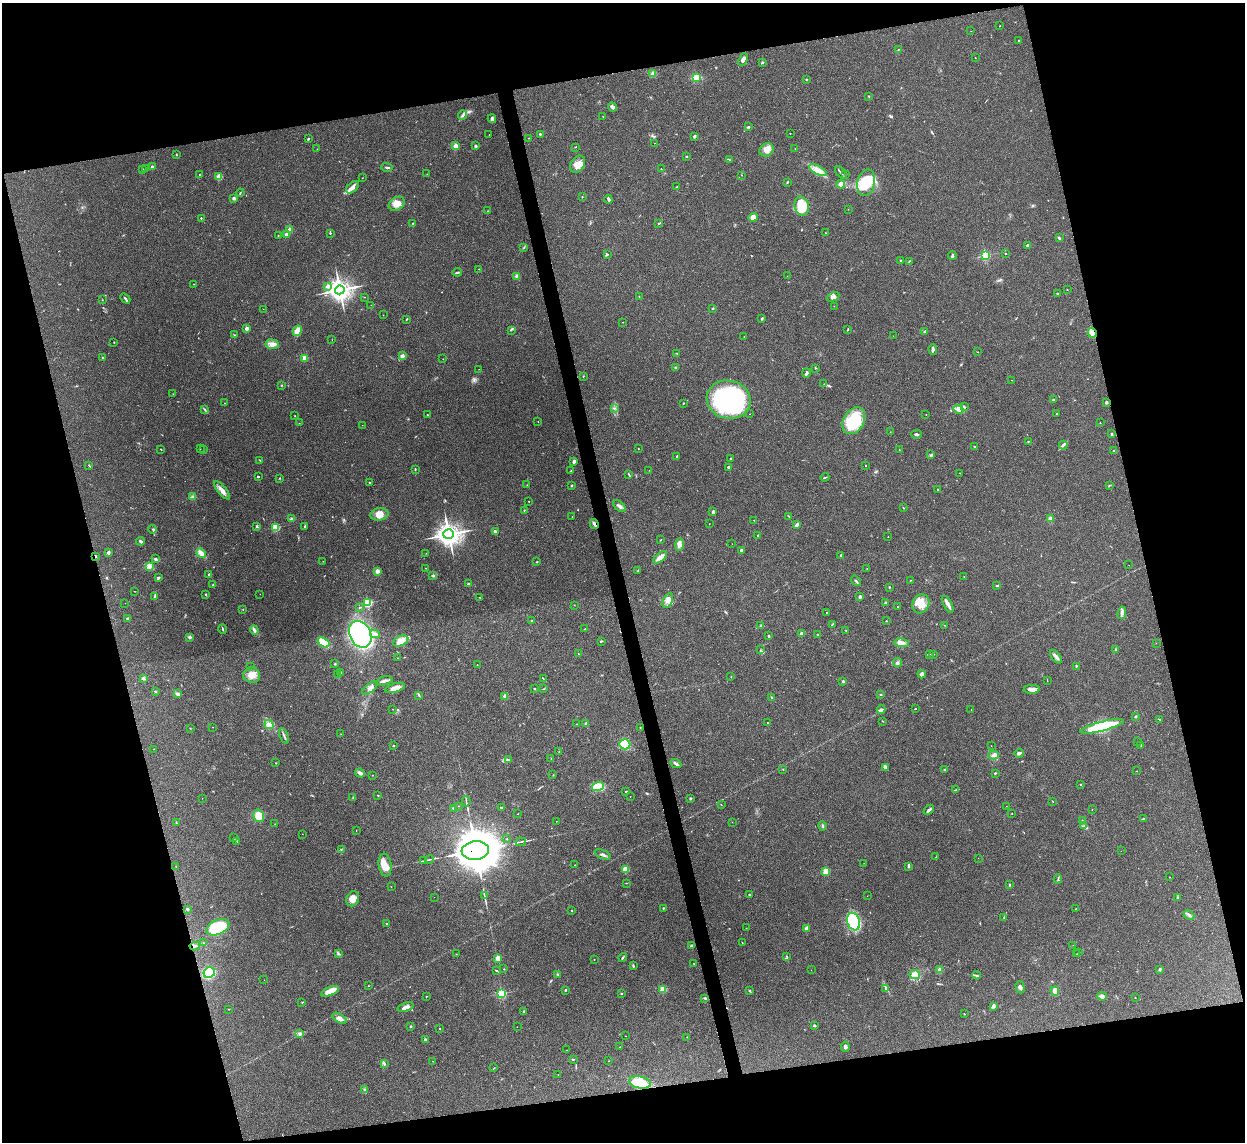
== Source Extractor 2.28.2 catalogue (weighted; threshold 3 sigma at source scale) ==
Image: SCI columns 4-4974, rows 257-4814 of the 4975 x 4956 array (HDU 1 of 3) = the unmasked area's bounding box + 8 px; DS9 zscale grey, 4 x 4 block average (1 PNG px = mean of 4 x 4 image px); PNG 1247 x 1144 px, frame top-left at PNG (2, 3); each listed source drawn as its Kron ellipse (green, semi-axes under 4 px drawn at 4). Shown black and unused: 28% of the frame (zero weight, under 3 of 4 exposures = <1% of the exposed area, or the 3 px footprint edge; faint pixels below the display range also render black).
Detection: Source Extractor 2.28.2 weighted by HDU 2 'WHT'. Background 0.166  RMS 0.007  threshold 0.0317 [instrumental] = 3 sigma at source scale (4.5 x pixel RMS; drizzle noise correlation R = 1.50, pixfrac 1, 0.05/0.05 arcsec/px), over >= 5 px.
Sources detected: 503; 2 too faint to see at this stretch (4 x 4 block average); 1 inside a brighter object's white glare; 1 cosmic-ray / hot-pixel residue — neither listed nor drawn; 5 coinciding with a brighter row at this scale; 14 inside a brighter listed object's ellipse — not listed separately; the other 480 listed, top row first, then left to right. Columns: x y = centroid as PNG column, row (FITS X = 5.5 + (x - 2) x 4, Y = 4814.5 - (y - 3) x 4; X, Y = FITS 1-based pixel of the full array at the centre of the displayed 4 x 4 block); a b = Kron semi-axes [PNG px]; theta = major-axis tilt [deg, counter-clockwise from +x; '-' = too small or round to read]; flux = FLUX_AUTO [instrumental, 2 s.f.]
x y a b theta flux
1000 26 2 2 - 1.3
971 31 2 2 - 0.97
1019 41 2 2 - 1.9
898 49 2 2 - 1.7
975 57 2 2 - 1.1
743 59 7 3 69 15
762 62 3 2 - 4.5
653 74 4 3 - 14
696 77 2 2 - 130
806 79 2 2 - 2.4
869 96 2 2 - 2.2
613 107 5 2 - 21
463 115 4 2 - 7.1
603 117 2 2 - 1.3
492 119 4 2 - 14
748 127 3 2 - 4.8
790 133 2 2 - 1.3
489 134 2 2 - 1.1
540 134 2 2 - 16
694 136 3 2 - 6.5
529 138 2 2 - 1.6
308 139 3 2 - 4
655 143 2 2 - 0.96
455 146 2 2 - 130
476 146 2 2 - 24
575 147 2 2 - 1.6
317 149 2 2 - 2.2
795 149 2 2 - 1.1
767 150 7 6 - 27
176 155 3 2 - 2.4
686 157 2 2 - 3.1
730 160 2 2 - 2
578 164 9 6 57 40
152 167 2 2 - 32
387 167 6 2 -2 6.3
146 168 2 2 - 1.3
143 169 3 2 - 3.2
661 169 2 2 - 1.3
818 170 10 3 -28 30
841 172 7 2 -49 5.6
427 174 2 2 - 1.2
845 174 2 2 - 1.6
199 175 2 2 - 1.6
742 175 2 2 - 1
219 177 4 3 - 26
362 178 2 2 - 1.2
787 182 3 2 - 2.9
866 183 13 9 78 140
841 184 4 3 - 20
352 187 7 4 44 19
677 187 3 2 - 3.1
240 193 4 2 - 4
582 197 2 2 - 1.4
234 198 2 2 - 38
608 199 4 2 - 13
397 204 8 6 32 34
802 206 10 7 -76 110
848 209 2 2 - 1.7
488 211 2 2 - 1
753 217 4 4 - 22
201 218 2 2 - 5.4
659 223 2 2 - 2.7
413 224 4 2 - 2.9
290 229 2 2 - 82
330 233 2 2 - 4.6
825 233 2 2 - 1.5
286 234 2 2 - 11
278 235 2 2 - 1.6
1059 238 2 2 - 5.1
1027 245 2 2 - 5.6
524 247 2 2 - 1.8
607 254 3 2 - 2.8
1006 254 2 2 - 1.8
985 255 2 2 - 510
952 256 4 2 - 9.7
901 261 3 2 - 4
909 261 2 2 - 3.1
479 269 2 2 - 2.9
457 272 5 2 - 5.5
516 276 3 2 - 6
787 276 2 2 - 1.3
194 284 2 2 - 1.9
327 286 3 3 - 9.5
1067 289 2 2 - 3.5
340 290 5 4 - 2700
1058 293 2 2 - 5.2
639 296 2 2 - 1.5
364 297 2 2 - 1.4
833 297 6 4 24 18
125 298 6 2 -45 6
102 300 2 2 - 1.4
371 305 2 2 - 1.1
834 306 2 2 - 2
713 308 2 2 - 3.7
263 309 2 2 - 0.82
383 315 2 2 - 0.84
407 319 3 2 - 2.5
762 319 3 2 - 4.8
623 322 2 2 - 1.4
247 328 2 2 - 61
511 330 3 2 - 1.6
848 330 3 2 - 2.5
297 331 5 3 - 38
925 332 2 2 - 3.5
1092 333 5 3 - 24
234 335 2 2 - 1.8
893 336 2 2 - 0.58
744 337 2 2 - 2
332 340 2 2 - 0.99
114 342 2 2 - 2.1
272 344 6 5 - 20
933 349 5 3 - 8
978 352 2 2 - 1
677 353 2 2 - 1.4
402 356 3 3 - 14
103 358 2 2 - 8.1
305 358 2 2 - 150
443 359 2 2 - 0.84
675 367 3 2 - 1.9
815 368 2 2 - 1.7
479 369 2 2 - 0.72
806 373 4 3 - 7.2
583 376 2 2 - 1.3
1012 380 2 2 - 1.1
824 384 2 2 - 1.2
282 385 2 2 - 1.5
173 394 2 2 - 1.2
1053 399 2 2 - 3
729 400 22 19 -13 660
1106 402 2 2 - 27
224 403 2 2 - 2.2
683 403 2 2 - 2.3
964 407 4 2 - 5.1
615 408 2 2 - 1.8
958 409 5 4 - 16
205 410 2 2 - 2.5
1057 413 2 2 - 2.5
750 414 2 2 - 0.97
926 414 2 2 - 2.8
427 415 2 2 - 2.8
295 416 2 2 - 1.7
538 421 2 2 - 0.91
854 421 14 10 58 230
299 423 2 2 - 0.96
1100 423 2 2 - 2.6
362 425 2 2 - 0.92
890 432 2 2 - 1.2
916 434 5 2 - 6.3
1112 434 3 2 - 5.8
1028 441 3 2 - 2.7
1063 445 4 2 - 5.4
974 446 2 2 - 4.7
200 448 2 2 - 0.92
161 449 2 2 - 1.5
638 449 2 2 - 1.1
204 450 2 2 - 1.1
899 450 2 2 - 1.7
1114 451 2 2 - 14
931 455 4 2 - 4.2
676 457 4 2 - 2.8
731 459 2 2 - 14
260 460 3 2 - 2.6
574 461 4 3 - 9.1
89 465 3 2 - 2.6
866 465 2 2 - 3.8
728 467 2 2 - 19
415 469 3 2 - 2.9
649 470 2 2 - 0.77
571 471 2 2 - 1.9
960 473 2 2 - 1.4
629 475 3 2 - 3.3
258 477 2 2 - 4
825 477 4 2 - 3.8
279 478 3 2 - 1.7
369 482 2 2 - 5.7
527 485 2 2 - 1.4
572 485 2 2 - 2.8
1109 485 2 2 - 2.2
222 490 11 3 -50 23
938 490 3 2 - 2.3
193 497 3 3 - 6.6
529 501 2 2 - 2.2
619 506 7 3 -40 11
903 508 3 2 - 1.9
524 510 2 2 - 1.6
713 512 2 2 - 42
379 514 9 6 10 38
572 517 2 2 - 1.3
789 517 2 2 - 2.2
292 518 2 2 - 2.9
1050 519 2 2 - 91
754 520 2 2 - 3.2
594 524 5 2 - 15
709 524 2 2 - 0.92
797 525 3 2 - 15
257 526 3 2 - 4.2
305 526 3 2 - 4.6
276 527 2 2 - 300
152 529 4 2 - 4.1
495 531 3 2 - 8
449 534 5 5 - 3100
758 535 2 2 - 1.7
888 536 2 2 - 2.4
661 539 2 2 - 1.8
140 541 4 3 - 5.9
679 544 6 4 89 16
732 544 2 2 - 0.64
741 550 2 2 - 24
108 552 2 2 - 36
201 553 5 2 - 35
426 553 2 2 - 0.75
841 555 3 2 - 3
95 556 2 2 - 19
660 557 8 3 40 31
155 559 3 2 - 7.3
323 561 2 2 - 1.3
537 562 2 2 - 2.2
1129 565 2 2 - 0.46
149 567 4 2 - 6.9
426 568 2 2 - 1.2
867 569 2 2 - 1.2
638 570 2 2 - 1.8
377 571 2 2 - 86
209 574 4 2 - 3.5
433 576 3 2 - 5.1
158 577 3 2 - 3.7
964 577 2 2 - 1.4
911 580 2 2 - 1.5
856 581 6 2 -51 7
468 584 2 2 - 7.2
213 585 2 2 - 2.6
996 585 3 2 - 2.3
889 587 2 2 - 3.6
134 591 2 2 - 0.87
205 594 2 2 - 8.5
260 594 2 2 - 0.74
155 596 3 2 - 3.8
480 597 2 2 - 2
860 597 2 2 - 38
668 601 8 4 62 20
125 603 2 2 - 0.62
368 603 2 2 - 450
886 603 3 2 - 5.8
921 604 10 8 64 50
948 604 9 3 -61 20
574 605 2 2 - 0.93
360 607 3 2 - 2.8
897 607 2 2 - 3.7
243 609 2 2 - 1.3
827 613 2 2 - 2.4
1122 613 6 3 78 13
128 619 3 2 - 7.7
532 621 2 2 - 3.8
886 621 2 2 - 1.5
832 624 2 2 - 1.7
944 625 2 2 - 1.1
761 626 3 2 - 7.9
222 629 5 2 - 4.2
585 629 2 2 - 1.3
254 630 5 3 - 11
845 630 2 2 - 1.8
801 633 2 2 - 43
360 634 14 10 -64 670
375 634 5 2 - 8.8
818 635 2 2 - 17
769 636 2 2 - 17
190 637 3 3 - 6.9
401 641 8 5 24 44
601 641 2 2 - 2.8
323 642 6 3 -34 110
902 643 7 3 -9 14
1156 643 2 2 - 0.75
760 650 3 2 - 2.8
1115 650 3 2 - 4.5
578 654 2 2 - 1.1
933 654 2 2 - 1.3
929 655 2 2 - 3.5
1056 657 8 3 -51 13
397 658 2 2 - 0.91
897 663 5 2 - 5.5
335 664 2 2 - 3.1
477 665 2 2 - 2.3
1076 666 2 2 - 2.3
251 667 2 2 - 0.93
341 673 2 2 - 12
922 674 4 2 - 12
252 675 8 7 - 37
338 675 2 2 - 1.6
731 677 2 2 - 1.5
143 678 3 2 - 5
543 679 2 2 - 1.9
1047 680 2 2 - 1.4
384 681 8 2 14 15
843 681 2 2 - 23
370 688 9 3 39 15
395 688 10 4 17 28
534 689 2 2 - 3.6
543 689 2 2 - 1.8
1032 689 8 4 2 19
155 691 2 2 - 4.3
177 694 3 2 - 12
881 694 2 2 - 2.4
419 695 4 2 - 5
505 696 2 2 - 89
772 698 3 2 - 5.2
393 709 2 2 - 0.78
915 709 2 2 - 2
881 710 4 4 - 10
971 710 2 2 - 0.82
1136 716 2 2 - 18
1160 719 2 2 - 2
883 721 2 2 - 1.6
768 722 2 2 - 1.8
586 723 3 2 - 10
269 724 5 3 - 22
576 724 2 2 - 1.1
1102 726 22 4 15 270
213 727 2 2 - 0.78
640 727 2 2 - 2.7
190 728 2 2 - 1
341 734 2 2 - 0.78
284 736 8 2 -67 8.2
1137 742 2 2 - 0.78
625 744 5 5 - 79
393 746 2 2 - 2.1
991 746 2 2 - 1.3
1141 746 2 2 - 1.5
153 749 2 2 - 0.78
559 752 2 2 - 1.2
1019 753 4 2 - 15
993 755 5 3 - 10
551 759 2 2 - 0.99
509 760 3 2 - 3.6
276 763 2 2 - 1.2
676 764 6 3 -26 8.4
885 767 4 3 - 12
783 769 2 2 - 1.5
945 769 4 2 - 6.4
1137 771 2 2 - 0.68
360 773 5 3 - 17
995 773 3 2 - 2.7
372 775 2 2 - 2
553 775 2 2 - 1.1
1080 785 2 2 - 1.5
598 786 6 4 16 78
955 790 3 2 - 2.5
626 792 2 2 - 2
378 796 2 2 - 2
630 796 2 2 - 1.6
202 798 2 2 - 0.99
353 798 2 2 - 1.4
690 798 2 2 - 5.4
466 801 5 2 - 3.1
1053 801 2 2 - 1.7
721 805 2 2 - 1.3
458 806 2 2 - 3.1
1006 806 2 2 - 1
502 807 4 2 - 2.9
453 808 4 2 - 3.5
1092 809 2 2 - 2.3
929 810 6 2 41 15
1012 813 2 2 - 1.3
518 814 2 2 - 1.2
258 816 6 5 - 50
1143 819 2 2 - 2.6
1082 820 2 2 - 1.6
556 821 2 2 - 1.4
176 822 3 2 - 1.9
732 822 2 2 - 0.55
275 824 2 2 - 2
823 826 5 2 - 4.9
1084 826 4 3 - 7.3
356 830 2 2 - 1
302 834 2 2 - 0.99
234 837 2 2 - 1
507 839 2 2 - 5.1
237 842 2 2 - 1.2
521 842 5 2 - 5.6
341 850 3 2 - 2
475 851 14 9 6 19000
1121 851 2 2 - 0.58
602 854 8 2 -22 11
936 857 2 2 - 1.3
978 858 2 2 - 0.61
430 859 4 2 - 4.3
424 860 3 2 - 1.8
864 863 2 2 - 0.96
385 865 11 6 -81 57
575 865 2 2 - 0.68
176 866 2 2 - 1.5
908 866 3 2 - 4.8
625 869 3 3 - 39
826 871 2 2 - 200
1169 877 2 2 - 1.7
1058 879 5 2 - 4.2
626 883 2 2 - 0.96
1010 885 2 2 - 2.8
391 887 2 2 - 0.91
749 894 2 2 - 6.7
484 895 3 2 - 2.5
867 896 2 2 - 1.1
434 897 2 2 - 0.6
1178 897 3 2 - 3.4
353 899 7 6 - 30
663 908 3 2 - 2
187 909 2 2 - 8.5
1075 909 2 2 - 1.3
572 911 2 2 - 11
1189 915 6 2 -41 9.1
1004 917 3 2 - 3
854 922 9 6 -70 440
386 924 2 2 - 2.6
218 927 12 7 23 240
746 928 2 2 - 1.5
806 928 4 3 - 11
204 943 2 2 - 2.1
742 943 2 2 - 1.5
691 945 2 2 - 4.8
1073 945 2 2 - 0.87
195 946 5 2 - 6
1079 952 2 2 - 4
338 953 3 2 - 3.6
456 954 2 2 - 1
1077 954 2 2 - 1.1
787 956 2 2 - 2.4
623 957 5 2 - 4.5
498 958 2 2 - 140
594 959 2 2 - 2.4
694 964 2 2 - 1.1
633 966 3 2 - 5.7
504 969 2 2 - 1.5
1159 969 3 3 - 4.6
496 970 2 2 - 1.8
811 970 2 2 - 0.69
939 970 2 2 - 110
209 973 6 5 - 130
558 975 2 2 - 29
915 975 5 4 - 29
977 975 4 2 - 6.2
264 980 2 2 - 0.63
368 986 2 2 - 1.3
1020 987 6 3 -74 8.6
886 988 4 2 - 5.6
663 989 2 2 - 220
565 990 2 2 - 12
330 991 10 4 22 38
750 991 2 2 - 3
1055 991 5 3 - 32
501 993 2 2 - 480
621 993 2 2 - 2.8
426 996 2 2 - 1.2
1102 996 5 3 - 12
705 998 3 2 - 3.6
1135 998 2 2 - 1.1
302 1002 2 2 - 2
993 1006 4 2 - 14
405 1007 8 4 19 21
229 1009 2 2 - 1.6
524 1011 2 2 - 15
964 1014 2 2 - 1.4
340 1018 8 4 -31 16
410 1026 2 2 - 2.5
814 1026 2 2 - 18
517 1027 2 2 - 0.64
440 1028 2 2 - 7.3
300 1033 4 2 - 8.4
625 1036 2 2 - 1.1
687 1037 2 2 - 3.2
425 1039 3 3 - 6
620 1047 2 2 - 1.2
845 1047 5 3 - 9.7
567 1050 2 2 - 0.88
573 1059 3 2 - 3.2
433 1061 2 2 - 3.4
609 1061 2 2 - 1.4
384 1063 2 2 - 2.3
494 1068 2 2 - 2
558 1074 2 2 - 0.7
640 1082 11 6 -12 91
365 1090 4 2 - 6.7
Overlapping masked pixels (flux is a lower limit): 5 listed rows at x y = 1092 333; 594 524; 95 556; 475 851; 195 946
Diffuse or blended objects may show on this block-average render without a row.